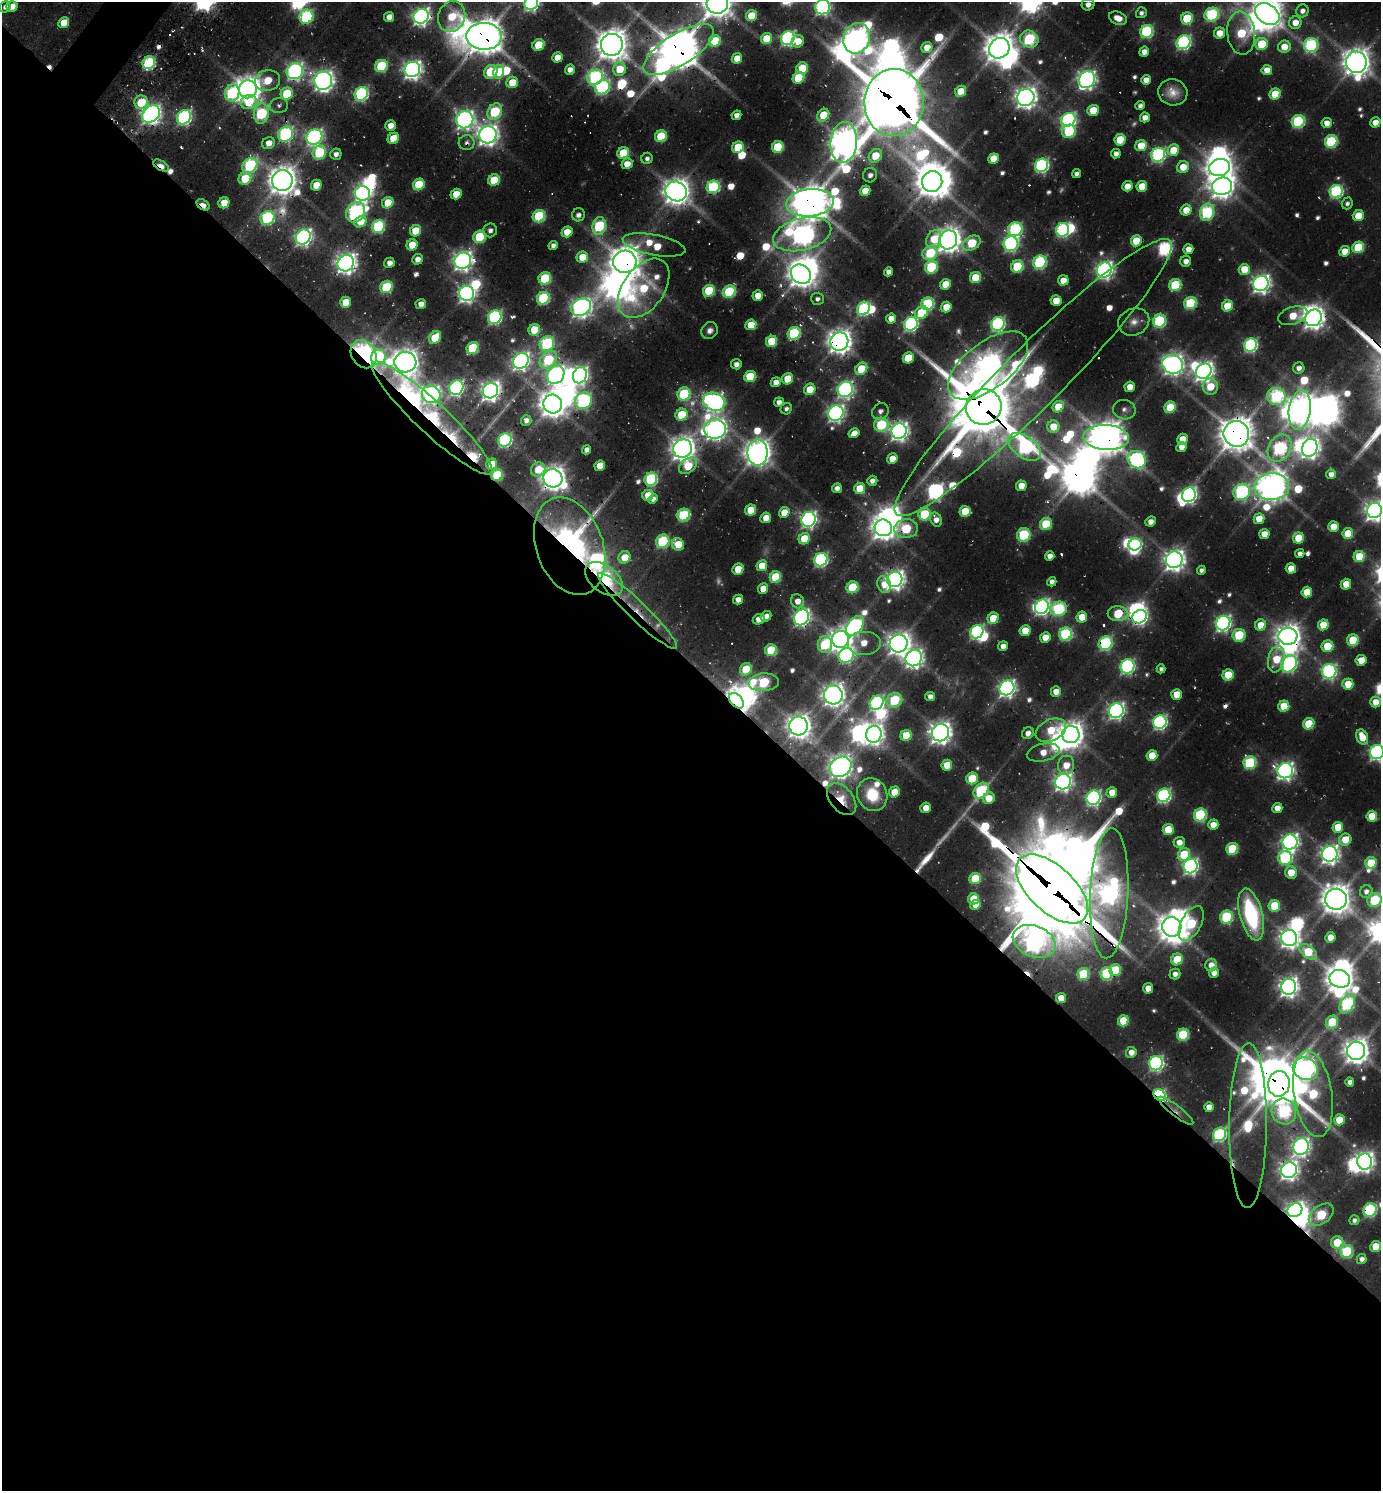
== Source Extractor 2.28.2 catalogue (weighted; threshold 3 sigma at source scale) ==
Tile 14 of 4 x 4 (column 2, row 4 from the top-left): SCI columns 1680-3058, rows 46-1534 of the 6010 x 6001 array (HDU 1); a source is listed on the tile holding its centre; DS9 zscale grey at full resolution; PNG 1383 x 1493 px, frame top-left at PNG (2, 2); each listed source drawn as its Kron ellipse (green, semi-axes under 4 px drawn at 4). Shown black and unused: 56% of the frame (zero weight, under 2 of 3 exposures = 3% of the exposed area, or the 3 px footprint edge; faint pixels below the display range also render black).
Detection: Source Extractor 2.28.2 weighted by HDU 2 'WHT'; one run over the whole footprint, this tile lists its part. Background 0.0754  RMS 0.0087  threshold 0.039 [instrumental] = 3 sigma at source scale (4.5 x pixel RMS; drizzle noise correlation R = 1.50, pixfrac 1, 0.05/0.05 arcsec/px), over >= 5 px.
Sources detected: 660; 18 too faint to see at this stretch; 56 inside a brighter object's white glare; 12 cosmic-ray / hot-pixel residue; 1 long thin detection or spike segment (spike, bleed or trail) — neither listed nor drawn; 11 inside a brighter listed object's ellipse — not listed separately; of the other 562, all 500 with FLUX_AUTO >= 4.24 (the completeness limit of this list) listed and drawn (62 fainter detections not listed), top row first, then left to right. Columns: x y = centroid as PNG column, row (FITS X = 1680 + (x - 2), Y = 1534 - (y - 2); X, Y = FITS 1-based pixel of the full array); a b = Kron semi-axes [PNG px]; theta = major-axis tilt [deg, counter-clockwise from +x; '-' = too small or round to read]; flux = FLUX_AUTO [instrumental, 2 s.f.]
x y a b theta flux
531 3 7 6 - 340
717 3 11 10 - 1900
1088 5 6 6 - 7.5
12 6 5 5 - 15
5 7 6 5 - 5.3
823 7 7 7 - 340
1302 11 6 6 - 7.9
1141 13 5 5 - 4.5
1267 14 13 9 -36 2000
1212 15 7 6 - 170
421 16 8 7 - 540
751 16 6 5 - 36
306 17 7 6 - 170
389 17 5 5 - 12
452 17 16 13 66 50
1118 18 9 6 -22 14
1187 18 6 6 - 64
64 23 5 5 - 26
1295 23 6 6 - 16
1147 31 7 6 - 170
1220 33 6 5 - 20
1241 33 21 14 -84 74
484 36 18 13 -1 2900
788 38 7 6 - 300
857 38 15 13 69 930
766 39 6 5 - 35
1029 39 9 8 - 140
715 41 6 5 - 58
798 41 6 6 - 20
1184 42 7 6 - 280
1262 44 6 6 - 55
538 45 6 5 - 42
612 45 11 11 - 2100
1311 45 7 7 - 190
1284 47 6 6 - 21
927 48 5 5 - 19
999 48 11 9 47 1800
679 50 40 15 32 3500
1144 52 5 5 - 11
557 57 5 5 - 18
737 58 5 5 - 20
1356 62 11 10 - 1600
149 63 7 6 - 150
381 66 6 6 - 99
802 68 6 5 - 45
412 69 8 7 - 660
620 69 7 6 - 33
570 70 5 5 - 8.9
1267 70 5 5 - 16
295 71 8 7 - 410
491 72 7 6 - 61
499 72 7 5 77 39
595 77 8 7 - 220
799 78 6 5 - 65
1087 80 9 8 - 570
1146 80 5 4 - 13
267 81 13 10 12 37
323 81 9 9 - 830
512 82 6 5 - 27
602 87 8 6 41 210
248 89 9 9 - 1500
961 91 6 5 - 29
1173 92 15 13 -14 16
232 93 8 7 - 140
287 94 6 6 - 65
361 94 7 6 - 240
1275 94 6 5 - 45
1026 97 9 8 - 980
141 102 7 6 - 40
249 102 8 7 - 32
894 103 33 29 89 8600
279 105 9 7 10 4.6
1140 106 5 4 - 5.5
1093 110 5 5 - 34
495 112 9 7 57 100
151 114 10 7 41 680
261 114 10 7 84 130
736 115 5 4 - 8.5
823 115 7 5 53 39
184 117 8 6 47 300
1145 117 5 5 - 11
465 120 9 8 - 570
1068 120 7 6 - 330
1298 121 6 6 - 150
1375 122 5 5 - 13
1327 123 5 5 - 11
390 126 5 5 - 13
1069 131 7 6 - 86
286 134 8 7 - 260
488 135 9 8 - 890
661 136 6 6 - 66
314 137 8 7 - 390
393 138 6 5 - 34
1120 140 6 5 - 42
1331 141 6 6 - 120
844 142 20 13 85 1700
269 143 7 6 - 13
466 143 8 7 - 5.5
1141 146 6 5 - 30
738 147 6 5 - 47
778 147 6 5 - 69
1173 150 6 5 - 29
319 153 7 6 - 100
623 153 6 5 - 49
336 154 6 5 - 6.1
1116 154 5 4 - 6.6
1158 155 7 6 - 260
875 156 7 6 - 32
647 158 6 5 - 4.5
993 159 5 5 - 31
627 164 6 5 - 17
250 165 8 6 44 170
1041 165 7 6 - 270
161 166 9 4 -30 21
1183 167 6 6 - 24
1220 167 10 8 12 1400
1077 174 4 4 - 5.8
870 175 7 7 - 5.9
245 178 6 6 - 44
494 180 6 5 - 51
282 181 10 10 - 1800
932 182 10 10 - 2100
419 184 6 5 - 59
316 185 5 5 - 23
1127 186 5 5 - 17
1142 186 5 5 - 37
1222 186 10 8 14 1200
713 187 7 6 - 150
676 191 11 9 -27 1600
865 191 5 5 - 22
1336 191 7 6 - 210
363 193 8 7 - 460
456 194 5 5 - 25
224 203 5 5 - 23
388 203 6 5 - 33
810 203 24 13 6 2800
1347 203 6 5 - 4.4
203 205 7 5 -35 21
1186 210 6 5 - 20
355 212 10 9 - 280
1207 212 9 7 74 160
578 215 6 6 - 5.1
539 216 6 6 - 110
1358 216 6 5 - 31
267 218 7 6 - 170
360 222 6 5 - 22
378 226 7 6 - 140
599 226 9 6 83 130
1015 229 7 7 - 190
490 230 7 6 - 5.4
1063 230 7 6 - 210
415 231 6 5 - 32
567 232 5 5 - 23
802 234 30 16 14 870
303 237 8 7 - 470
480 237 6 6 - 77
934 239 9 7 65 24
948 240 9 9 - 1200
1136 241 5 5 - 39
972 243 9 7 28 64
1011 244 7 7 - 290
412 245 6 5 - 28
553 245 5 4 - 5.8
654 245 32 10 -11 46
1358 247 6 5 - 76
1188 249 5 5 - 13
1345 251 5 5 - 21
930 253 8 7 - 75
582 257 6 5 - 27
417 259 5 5 - 9.9
463 261 8 8 - 710
1186 261 5 5 - 8.4
625 262 12 11 - 2100
1040 262 7 6 - 180
346 263 8 8 - 830
389 263 5 5 - 7.4
1017 266 6 6 - 79
931 267 6 6 - 97
1244 269 5 5 - 28
1104 270 8 7 - 550
888 272 5 4 - 7.7
801 274 11 9 -40 1300
545 278 6 6 - 89
975 278 6 5 - 49
1063 280 5 5 - 20
1261 283 8 7 - 610
945 284 5 5 - 27
1175 285 6 6 - 78
386 287 6 6 - 93
644 288 33 20 54 85
709 291 6 5 - 70
729 292 7 6 - 100
467 293 7 7 - 510
758 296 5 5 - 17
543 298 6 6 - 140
817 299 6 6 - 4.7
1056 301 5 5 - 22
345 302 5 5 - 25
1190 303 6 6 - 100
421 304 5 5 - 14
928 304 6 6 - 130
1227 306 5 5 - 39
581 307 10 8 32 690
946 307 5 5 - 25
864 308 7 6 - 170
922 312 7 6 - 48
1293 316 15 8 19 32
495 317 7 6 - 240
891 318 5 5 - 16
1313 318 9 7 51 980
1159 321 7 6 - 130
1134 322 16 13 23 12
911 324 7 6 - 280
998 324 7 6 - 260
751 325 5 5 - 27
534 330 6 5 - 38
710 331 9 8 - 6.6
794 333 6 6 - 140
435 338 7 5 54 43
772 341 6 5 - 51
839 341 9 9 - 1200
547 343 8 7 - 160
1250 345 7 6 - 240
473 348 6 5 - 94
364 354 15 12 -55 260
378 357 8 7 - 150
908 358 6 5 - 43
548 360 10 7 47 82
521 361 8 7 - 540
405 362 11 10 - 1300
736 364 5 5 - 5.5
1173 364 10 9 - 810
988 365 47 23 37 1400
1299 368 6 5 - 7.7
861 369 6 5 - 41
1204 371 8 7 - 760
556 375 10 8 58 510
580 375 8 7 - 400
750 376 6 5 - 52
1033 378 193 30 45 610
788 379 6 5 - 34
776 382 5 4 - 11
1210 386 8 7 - 36
1130 387 5 5 - 16
456 388 7 7 - 270
810 389 6 5 - 27
845 389 8 7 - 390
490 391 8 7 - 800
431 394 9 8 - 370
684 394 6 6 - 120
1276 396 9 8 - 160
583 401 9 8 - 250
714 402 11 8 -21 510
779 402 5 4 - 7.8
553 404 9 9 - 1500
984 407 18 17 - 7000
1058 407 6 5 - 30
1170 407 6 5 - 55
786 409 6 5 - 4.9
1124 410 11 10 - 7.3
1300 410 20 11 82 1700
880 411 9 7 44 5.1
836 413 8 7 - 500
681 415 6 5 - 47
432 418 81 15 -43 260
526 420 5 5 - 6.3
881 425 7 7 - 95
1053 427 6 6 - 27
715 429 11 9 3 930
899 431 8 7 - 650
854 433 6 4 32 13
1236 434 13 12 - 2400
1106 437 23 12 -3 2300
1182 439 5 5 - 24
505 440 7 6 - 210
1025 447 18 11 -36 220
1181 447 5 5 - 12
1280 448 14 11 59 170
1310 448 9 7 65 790
683 449 9 9 - 1200
587 450 5 4 - 6.9
758 452 13 10 90 1500
892 459 5 5 - 21
1137 460 9 8 - 270
492 464 6 5 - 31
600 466 5 5 - 25
688 466 10 7 39 38
538 470 7 6 - 24
1331 474 5 4 - 7.4
497 475 6 5 - 79
553 478 9 9 - 1200
651 479 7 6 - 160
872 481 5 5 - 7.4
1021 486 5 5 - 19
1272 487 17 13 2 1800
837 488 5 4 - 7.1
860 488 5 5 - 34
1242 492 9 7 43 220
648 495 6 5 - 24
1189 495 7 6 - 390
653 499 5 4 - 6.9
750 510 5 5 - 30
1375 510 8 7 - 810
965 511 5 5 - 38
784 513 5 5 - 24
924 514 6 6 - 81
684 515 6 6 - 110
766 518 5 5 - 18
808 519 7 7 - 460
936 519 7 5 -62 9.9
1259 519 5 5 - 23
1151 521 5 5 - 8.2
1046 524 6 6 - 65
1333 527 5 5 - 20
883 528 9 8 - 1100
906 529 12 9 6 73
1348 533 5 5 - 34
1264 534 5 5 - 19
1024 535 7 6 - 96
1298 538 5 5 - 39
804 539 6 5 - 38
663 541 7 6 - 110
678 544 6 6 - 33
1135 544 6 6 - 110
570 546 50 33 -70 430
1300 554 4 4 - 6.4
1050 556 5 4 - 8.5
624 557 6 5 - 23
1359 557 6 5 - 45
821 560 7 6 - 230
1174 560 8 8 - 930
762 566 5 5 - 28
1291 568 5 5 - 24
738 569 6 5 - 28
1201 570 4 4 - 4.4
775 577 6 5 - 69
604 579 21 13 -38 160
895 579 8 7 - 740
1052 582 4 4 - 5.6
884 584 9 6 -71 19
1346 584 5 5 - 26
852 587 6 5 - 75
763 588 5 5 - 16
1307 592 5 5 - 31
738 599 5 4 - 10
797 601 7 6 - 12
1042 607 7 6 - 400
1059 609 8 7 - 160
637 611 54 9 -44 110
1118 614 10 7 1 64
766 616 6 4 40 8.3
801 617 8 7 - 470
1082 617 5 5 - 26
1140 617 7 6 - 350
993 618 6 5 - 39
759 619 6 5 - 14
1223 623 7 7 - 390
1261 625 6 5 - 26
1323 625 5 5 - 35
855 626 11 7 53 300
1025 631 5 5 - 29
977 632 7 6 - 290
1065 634 6 6 - 160
1239 635 6 6 - 73
1288 636 9 8 - 1300
1045 637 5 5 - 19
840 639 8 8 - 1100
1353 640 6 5 - 58
864 643 17 12 0 22
1105 643 7 6 - 180
825 644 8 7 - 87
899 644 9 8 - 1000
1003 646 5 4 - 10
1328 646 6 5 - 54
771 650 6 6 - 56
846 655 8 7 - 280
914 658 8 8 - 660
1276 659 13 8 78 38
1361 660 5 5 - 27
1289 664 9 7 54 310
1127 666 7 7 - 270
746 669 6 5 - 41
1161 669 4 4 - 4.2
1329 671 7 7 - 320
1228 675 6 5 - 46
764 682 15 9 5 110
1348 684 5 5 - 27
1007 688 8 7 - 530
1056 692 5 5 - 14
1176 694 5 5 - 24
833 695 9 9 - 1000
930 697 5 4 - 7.6
894 700 8 7 - 90
736 701 9 6 -49 870
1375 702 5 5 - 18
877 703 7 6 - 270
1284 706 5 5 - 40
1116 711 8 7 - 470
1160 722 7 6 - 300
1309 724 6 5 - 61
798 726 9 9 - 1200
1051 730 16 10 26 40
940 733 9 8 - 1000
1028 733 6 5 - 8.8
874 734 8 7 - 780
906 735 6 5 - 44
1071 735 9 8 - 1300
1362 737 8 5 -67 26
1043 752 16 8 12 18
1377 752 7 7 - 380
1152 755 5 5 - 33
1250 763 6 6 - 140
947 765 5 5 - 28
1066 765 9 8 - 20
840 767 11 9 35 1100
1285 771 8 7 - 550
972 778 6 5 - 55
1063 782 8 7 - 600
981 791 9 6 51 140
894 792 6 5 - 27
1112 792 5 5 - 17
872 795 17 15 -63 41
1164 795 7 6 - 260
989 798 6 5 - 23
1094 798 7 7 - 320
842 799 18 11 -51 24
926 808 5 5 - 19
1277 808 5 5 - 14
1200 815 6 6 - 140
1372 816 5 5 - 35
1213 825 5 5 - 16
1338 827 5 5 - 38
1168 830 5 5 - 41
1345 840 6 6 - 26
1179 842 6 5 - 11
1290 842 8 7 - 560
1232 849 6 6 - 77
1184 854 6 6 - 55
1330 854 8 7 - 690
1285 858 7 7 - 170
1371 863 6 5 - 38
1191 866 7 7 - 400
1291 873 6 5 - 27
975 879 6 5 - 58
1052 889 44 23 -43 12000
1366 892 6 6 - 6
1109 893 65 19 87 690
973 899 5 5 - 38
1336 899 10 10 - 1800
1375 900 7 7 - 88
975 905 5 4 - 18
1274 906 6 5 - 53
1251 915 27 11 -75 130
1226 917 6 6 - 120
1191 923 19 10 62 85
1172 927 10 9 - 1600
1330 937 5 5 - 17
1289 938 8 8 - 810
1034 941 22 15 -22 770
1308 952 10 6 -39 54
1177 959 6 5 - 45
1211 965 6 6 - 12
1115 970 6 6 - 58
1106 973 6 6 - 120
1214 973 5 5 - 11
1083 974 6 5 - 76
1175 974 5 5 - 7.4
1340 979 10 9 - 1600
1289 987 8 7 - 800
1148 988 5 5 - 17
1061 998 5 5 - 19
1347 1004 10 7 62 180
1123 1021 5 5 - 46
1332 1022 7 5 55 55
1183 1035 6 6 - 97
1356 1051 9 9 - 1400
1131 1052 5 5 - 11
1156 1063 7 6 - 290
1305 1068 12 11 - 880
1350 1082 5 4 - 6.2
1279 1084 13 11 79 3600
1313 1094 43 19 -81 120
1160 1095 7 5 -41 220
1209 1107 5 5 - 13
1176 1111 21 5 -38 19
1284 1111 13 12 - 170
1339 1120 5 5 - 31
1248 1125 82 19 90 130
1219 1134 7 6 - 210
1301 1147 8 7 - 540
1365 1162 8 7 - 760
1289 1170 8 7 - 700
1295 1210 8 6 37 550
1370 1210 7 6 - 170
1321 1215 14 9 38 88
1354 1220 5 5 - 4.8
1337 1242 6 6 - 38
1376 1247 5 5 - 42
1347 1251 6 6 - 99
1362 1259 5 5 - 6.8
Overlapping masked pixels (flux is a lower limit): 54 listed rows (the first 20) at x y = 717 3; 484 36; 679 50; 149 63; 232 93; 894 103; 466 143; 623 153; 161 166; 676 191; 810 203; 203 205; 802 234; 654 245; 625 262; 801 274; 467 293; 794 333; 839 341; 364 354
Isophote crosses this tile's border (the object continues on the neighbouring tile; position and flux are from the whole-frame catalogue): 9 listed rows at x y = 531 3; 717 3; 823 7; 1267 14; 452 17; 484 36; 1375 510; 1377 752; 1375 900